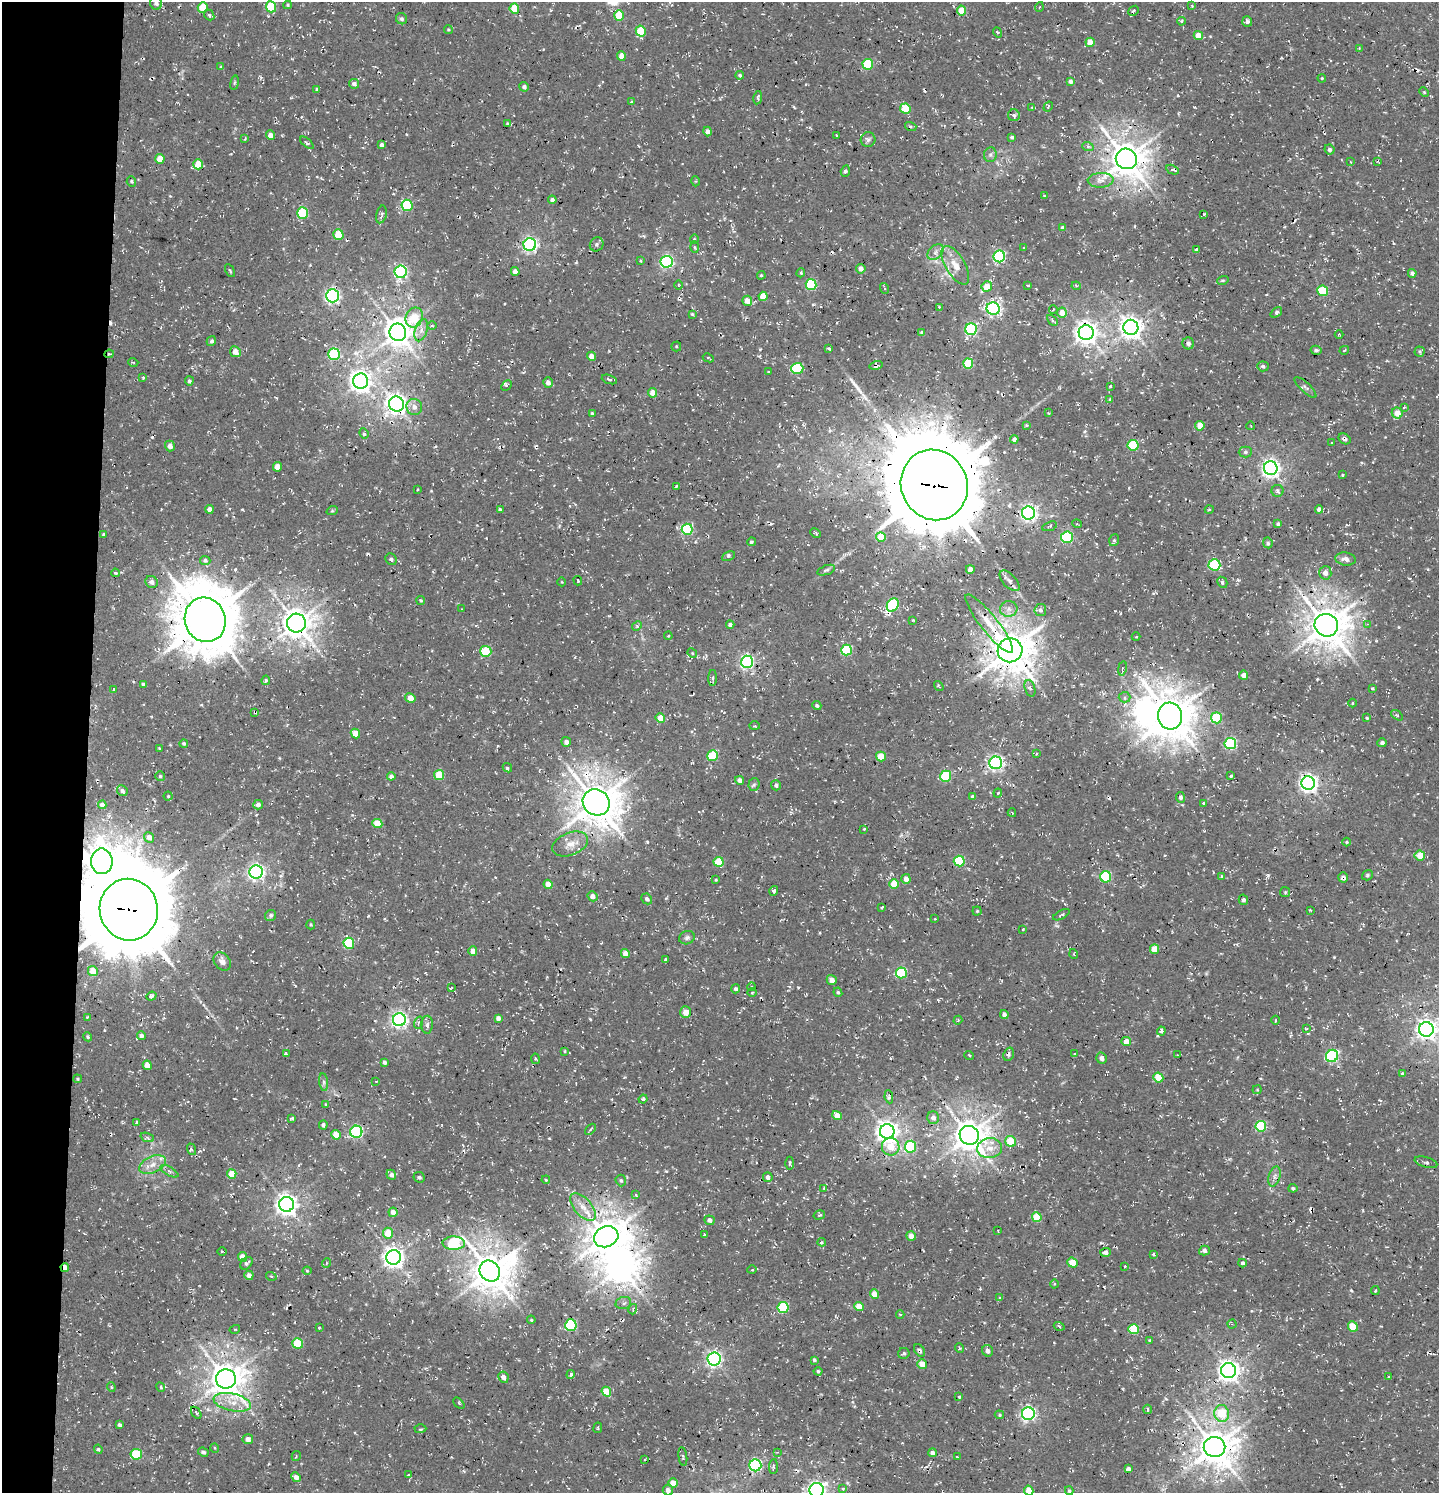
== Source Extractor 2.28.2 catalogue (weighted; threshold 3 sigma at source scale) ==
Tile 4 of 3 x 3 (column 1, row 2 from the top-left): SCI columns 301-1737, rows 1622-3112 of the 4854 x 4739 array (HDU 1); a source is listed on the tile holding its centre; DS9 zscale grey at full resolution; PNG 1441 x 1495 px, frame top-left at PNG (2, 2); each listed source drawn as its Kron ellipse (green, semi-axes under 4 px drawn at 4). Shown black and unused: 6% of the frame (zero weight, under 3 of 4 exposures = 8% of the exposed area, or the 3 px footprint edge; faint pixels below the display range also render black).
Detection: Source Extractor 2.28.2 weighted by HDU 2 'WHT'; one run over the whole footprint, this tile lists its part. Background 0.00314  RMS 0.0023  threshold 0.0103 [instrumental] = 3 sigma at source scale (4.5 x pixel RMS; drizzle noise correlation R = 1.50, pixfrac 1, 0.0396/0.0396 arcsec/px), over >= 5 px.
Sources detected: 504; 1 too faint to see at this stretch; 3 inside a brighter object's white glare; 14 cosmic-ray / hot-pixel residue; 5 long thin detections or spike segments (spike, bleed or trail) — neither listed nor drawn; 2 inside a brighter listed object's ellipse — not listed separately; the other 479 listed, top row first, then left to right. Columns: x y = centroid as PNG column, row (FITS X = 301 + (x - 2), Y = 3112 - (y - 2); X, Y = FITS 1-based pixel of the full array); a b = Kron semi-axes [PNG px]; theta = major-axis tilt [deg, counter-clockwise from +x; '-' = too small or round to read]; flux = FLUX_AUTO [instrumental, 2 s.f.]
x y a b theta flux
156 3 6 6 - 0.82
288 5 4 4 - 0.28
1192 6 3 3 - 0.32
271 7 5 5 - 11
1039 7 5 3 - 0.2
203 8 5 5 - 6.4
514 9 5 4 - 6.7
961 11 5 4 - 4.4
1134 11 5 4 - 0.5
209 15 6 4 -49 0.61
619 16 5 5 - 6.6
402 19 6 5 - 0.55
1181 21 4 3 - 0.36
1247 21 5 5 - 0.74
448 30 4 4 - 0.26
641 31 5 5 - 8
998 32 5 3 - 0.31
1198 35 4 4 - 3.5
1090 42 4 4 - 2.8
1359 48 4 3 - 0.3
621 56 5 4 - 1.9
868 64 5 5 - 12
221 67 4 4 - 0.29
740 75 4 4 - 0.42
1322 78 4 4 - 0.26
1070 81 4 4 - 0.73
235 83 7 4 81 0.34
354 84 5 5 - 0.88
524 87 5 4 - 0.79
317 89 4 4 - 0.44
1424 92 5 4 - 0.27
758 98 7 2 80 0.39
631 102 4 3 - 0.29
1048 106 5 2 - 0.17
1032 107 3 3 - 0.3
905 109 5 5 - 6.3
1014 115 6 6 - 0.5
508 124 4 3 - 0.5
911 126 6 4 -19 0.28
707 131 5 4 - 1.1
270 135 5 4 - 1.3
836 135 3 2 - 0.15
1012 137 4 3 - 0.48
245 139 4 2 - 0.19
868 139 7 7 - 0.71
307 143 8 2 -41 0.3
382 145 4 4 - 0.69
1088 147 6 4 -21 0.45
1330 149 5 5 - 0.62
990 155 7 6 - 0.64
160 159 5 4 - 3.9
1126 159 10 10 - 530
1378 161 4 3 - 0.26
1350 162 3 2 - 0.19
198 164 5 5 - 4.7
1173 170 6 3 -28 0.43
845 171 6 4 71 0.54
1101 180 13 7 3 1.6
696 181 5 3 - 0.23
131 182 5 4 - 0.36
1044 196 4 3 - 0.21
552 200 4 4 - 0.83
407 205 6 5 - 17
302 213 5 5 - 13
381 214 9 5 75 0.72
1204 214 3 3 - 0.23
1063 228 4 4 - 0.76
338 234 5 5 - 7
694 239 4 4 - 0.24
597 244 7 6 - 0.59
530 245 6 6 - 64
694 247 6 3 -86 0.25
1024 248 4 2 - 0.17
1196 249 4 2 - 0.34
936 252 9 6 43 0.97
999 256 6 6 - 34
640 261 4 3 - 0.23
667 262 6 6 - 42
955 265 21 9 -59 3.2
861 269 5 4 - 1.3
230 271 7 3 -62 0.28
515 271 4 4 - 1.3
401 272 6 6 - 40
801 273 4 3 - 0.31
1412 273 4 4 - 0.81
761 275 4 3 - 0.26
1223 280 6 3 18 0.27
678 285 5 3 - 0.21
811 285 5 5 - 18
1028 285 3 2 - 0.16
1076 286 4 4 - 0.31
987 287 5 5 - 3.5
884 288 5 3 - 0.28
1323 291 5 5 - 9.2
332 296 6 6 - 67
763 296 4 4 - 3.7
747 301 5 5 - 2.2
939 307 4 4 - 0.27
993 309 6 6 - 53
1053 309 4 3 - 0.26
1276 312 6 4 40 0.54
1062 313 5 5 - 1.9
692 314 4 4 - 0.31
414 317 10 8 68 6.6
1052 320 6 4 -45 0.42
432 326 5 3 - 0.27
1131 327 7 7 - 180
971 329 6 5 - 26
421 330 11 6 72 1.3
398 332 9 8 - 340
922 332 4 3 - 0.33
1086 333 7 7 - 180
1339 334 4 3 - 0.18
211 341 5 4 - 0.55
1188 343 6 6 - 0.89
676 346 5 5 - 0.29
829 348 4 3 - 0.44
1316 350 5 4 - 0.66
1344 350 5 3 - 0.28
1419 351 5 5 - 0.39
235 352 5 5 - 1.8
109 354 5 3 - 0.29
334 354 6 6 - 20
591 356 4 4 - 1.5
708 358 5 3 - 0.26
133 362 5 3 - 0.2
968 364 5 5 - 10
876 365 7 4 14 0.48
1263 366 5 5 - 0.54
797 368 6 5 - 18
769 372 3 2 - 0.27
143 378 3 2 - 0.25
609 379 8 3 -20 0.41
189 381 4 4 - 0.5
361 381 7 7 - 170
548 382 5 5 - 1
506 385 6 3 46 0.39
1110 386 3 3 - 0.22
1305 387 14 5 -43 0.81
653 393 5 4 - 2.6
1109 399 4 3 - 0.31
396 404 8 7 - 150
414 407 8 7 - 1.5
1404 408 4 2 - 0.22
592 413 4 3 - 0.32
1048 413 3 2 - 0.2
1397 413 5 5 - 2.7
1026 425 3 3 - 0.31
1200 426 5 4 - 2.9
1251 426 4 2 - 0.16
364 433 5 4 - 0.4
1014 439 4 4 - 0.63
1344 439 6 5 - 0.74
1332 442 3 2 - 0.15
1133 445 5 5 - 13
170 446 5 5 - 1.4
1245 452 7 5 0 0.54
277 467 5 4 - 2.6
1271 468 7 7 - 110
1342 475 4 3 - 0.37
934 485 36 33 -65 3700
676 486 3 2 - 0.28
418 489 4 3 - 0.22
1277 491 6 6 - 0.56
209 509 4 4 - 1.2
1319 509 4 4 - 1.5
500 510 4 3 - 0.61
1209 510 4 3 - 0.21
332 511 6 3 18 0.26
1028 513 6 6 - 75
1077 524 5 3 - 0.2
1278 524 3 3 - 0.45
1050 526 8 4 20 0.42
687 529 5 5 - 20
816 533 6 3 -26 0.28
103 534 3 3 - 0.29
881 537 5 4 - 5.3
1067 537 6 5 - 26
1114 540 6 4 70 0.4
751 542 4 3 - 0.39
1268 543 5 4 - 0.49
729 556 7 4 27 0.49
391 559 6 5 - 0.6
1346 559 10 6 -10 1.3
205 560 5 4 - 0.56
1214 565 6 5 - 18
970 569 4 4 - 1.6
826 570 9 4 19 0.48
115 573 4 3 - 0.31
1325 573 6 6 - 1.4
578 581 5 3 - 0.23
1009 581 13 6 -47 1.1
152 582 6 5 - 0.88
562 582 4 3 - 0.17
1222 582 6 4 -60 0.58
421 600 4 4 - 0.3
893 605 7 5 56 19
462 609 3 2 - 0.13
1009 609 9 8 - 1.2
1040 610 6 6 - 0.67
205 620 22 20 -70 1300
913 620 3 2 - 0.2
296 623 9 9 - 370
989 624 36 8 -52 4.7
1368 624 4 4 - 0.25
730 625 4 4 - 0.65
1326 625 12 11 - 600
637 626 5 4 - 0.36
668 636 4 3 - 0.23
1136 637 4 3 - 0.21
846 650 5 5 - 16
1010 650 12 12 - 700
486 651 5 5 - 9.7
692 653 5 4 - 0.26
747 662 6 6 - 51
1122 668 7 3 80 0.33
1244 675 4 4 - 1.6
713 678 8 4 89 0.48
266 680 5 4 - 0.47
143 684 4 3 - 0.43
939 686 5 3 - 0.25
1030 688 8 5 -72 0.64
113 689 3 2 - 0.29
1372 689 4 3 - 0.25
1125 697 6 5 - 0.55
410 698 5 4 - 2.8
1353 703 4 3 - 0.24
817 706 4 4 - 0.5
255 712 4 3 - 0.31
1397 715 6 3 -36 0.28
1170 716 13 12 - 670
660 718 5 4 - 2.9
1216 718 5 5 - 11
1367 718 4 4 - 0.28
755 726 5 3 - 0.28
355 733 5 4 - 3
566 742 5 4 - 0.93
184 743 4 4 - 0.42
1382 743 5 4 - 0.66
1230 744 6 5 - 26
159 748 2 2 - 0.22
1036 754 4 2 - 0.23
713 756 5 5 - 8.7
881 757 5 4 - 4.8
996 763 6 6 - 59
507 768 5 3 - 0.33
439 775 5 5 - 6.9
160 776 5 5 - 0.38
391 776 4 4 - 0.91
946 776 6 5 - 13
1231 776 3 3 - 0.27
740 780 4 4 - 1.2
1308 783 7 6 - 110
754 785 6 5 - 0.45
776 785 5 5 - 0.66
122 791 5 5 - 0.71
998 793 4 4 - 0.32
168 796 4 4 - 0.26
973 797 4 3 - 0.57
1181 797 5 4 - 0.74
596 802 14 12 -37 660
1204 803 3 3 - 0.43
102 805 4 4 - 0.95
258 805 5 4 - 0.96
1012 813 4 2 - 0.19
377 824 5 4 - 4.9
864 829 4 3 - 0.23
149 837 6 4 -50 1.3
1347 842 4 3 - 0.21
570 844 19 11 22 2.9
1420 855 5 5 - 3.9
102 861 13 11 -89 320
959 861 5 5 - 14
718 862 5 5 - 6.6
256 872 6 6 - 80
1367 875 6 5 - 0.4
1221 876 4 3 - 0.23
1106 877 5 5 - 17
1343 877 5 5 - 0.85
906 879 5 4 - 1.5
716 880 4 3 - 0.23
548 884 5 4 - 2.4
894 884 5 4 - 4
774 891 5 4 - 0.44
1285 892 5 5 - 0.3
592 896 5 4 - 1.5
647 899 6 5 - 0.65
1243 900 5 4 - 0.66
882 907 3 2 - 0.21
129 910 31 29 -77 3400
1310 910 3 2 - 0.2
977 911 4 4 - 0.27
271 915 6 5 - 0.61
1061 915 9 4 28 0.48
935 919 3 2 - 0.18
311 925 5 4 - 0.28
1023 929 3 3 - 0.17
687 938 8 6 20 0.67
349 943 5 5 - 14
1155 949 5 4 - 3.1
473 951 4 4 - 1.8
625 953 4 4 - 1.6
1074 954 5 3 - 0.19
665 959 3 3 - 0.29
222 961 10 7 -53 1.3
93 971 5 5 - 3
901 973 5 5 - 15
832 980 5 4 - 1.3
751 987 4 3 - 0.24
451 988 3 2 - 0.18
736 989 4 4 - 0.55
838 992 5 4 - 0.31
752 993 4 3 - 0.21
151 996 5 4 - 0.47
686 1012 6 5 - 2.3
1004 1014 4 4 - 0.83
87 1017 3 2 - 0.23
498 1018 4 4 - 1.2
399 1020 6 6 - 75
958 1020 4 3 - 0.24
1275 1020 4 3 - 0.22
418 1023 6 3 72 0.4
427 1025 9 6 88 0.74
1306 1029 4 2 - 0.18
1426 1029 7 7 - 130
1161 1031 4 3 - 0.56
141 1036 4 4 - 0.82
88 1037 5 4 - 0.34
1126 1042 5 4 - 2.2
564 1051 3 2 - 0.21
286 1054 3 2 - 0.31
1009 1054 7 5 70 0.58
1075 1054 4 3 - 0.41
969 1055 5 3 - 0.26
1177 1055 2 2 - 0.15
1332 1056 6 6 - 33
1101 1058 5 5 - 0.95
535 1059 5 3 - 0.24
384 1062 4 4 - 0.63
147 1065 5 4 - 2.3
1403 1074 4 3 - 0.39
1158 1078 5 4 - 4.4
77 1079 4 4 - 0.25
376 1081 3 2 - 0.19
324 1082 9 4 -82 0.62
1257 1090 4 4 - 0.25
889 1097 6 4 -81 0.33
643 1099 4 4 - 0.38
325 1104 4 2 - 0.16
837 1116 5 4 - 2.5
292 1118 4 3 - 0.32
933 1118 6 6 - 1.2
137 1123 4 3 - 0.34
323 1125 4 4 - 0.69
1261 1126 5 5 - 16
590 1129 6 2 46 0.28
887 1131 7 7 - 180
356 1132 6 6 - 37
336 1135 5 4 - 3.5
969 1135 10 9 - 430
147 1137 7 4 -21 0.4
1011 1141 6 5 - 5.8
891 1147 9 8 - 4.9
910 1147 6 5 - 14
990 1148 12 10 8 2.6
191 1149 6 3 -72 0.33
1426 1162 11 5 -15 0.71
789 1163 6 2 89 0.31
153 1165 14 8 24 2.1
169 1171 10 3 -29 0.54
232 1174 5 4 - 4.5
391 1175 5 4 - 0.74
1274 1176 10 5 73 0.92
419 1177 6 5 - 0.51
768 1177 5 5 - 0.99
546 1180 4 3 - 0.21
621 1180 6 5 - 0.4
824 1188 4 3 - 0.28
1293 1188 4 4 - 0.48
636 1195 4 3 - 0.19
286 1204 7 7 - 170
583 1207 17 8 -50 2.5
393 1212 5 4 - 1.4
819 1215 6 4 15 0.44
1037 1217 5 4 - 6
709 1220 5 4 - 0.94
998 1230 2 2 - 0.17
388 1233 5 5 - 4.5
704 1235 4 3 - 0.2
911 1236 5 4 - 2
606 1237 12 10 23 560
822 1242 4 4 - 0.36
454 1243 11 6 -1 21
222 1251 4 3 - 0.23
1204 1251 5 5 - 0.97
1105 1252 5 4 - 1.1
1154 1254 3 3 - 0.33
242 1257 5 4 - 2.2
394 1257 7 7 - 150
246 1263 7 5 46 0.63
326 1263 5 3 - 0.27
1072 1263 5 4 - 3.7
1242 1263 4 3 - 0.66
1125 1266 3 3 - 0.26
65 1267 4 3 - 2
752 1270 5 3 - 0.23
307 1271 4 4 - 0.23
490 1271 11 9 -47 570
249 1275 4 4 - 1.4
271 1276 5 3 - 0.21
1054 1284 4 3 - 0.22
1375 1291 4 3 - 0.27
874 1294 4 4 - 2.8
1000 1298 4 2 - 0.22
623 1303 8 6 16 0.74
783 1307 5 5 - 13
859 1307 5 4 - 4.4
633 1309 5 3 - 0.27
900 1314 4 3 - 0.22
531 1320 4 3 - 0.26
1232 1324 4 4 - 0.3
571 1325 6 5 - 22
1059 1326 5 3 - 0.24
1353 1326 5 4 - 4.7
319 1328 3 2 - 0.24
235 1329 5 3 - 0.22
1134 1329 5 5 - 10
1149 1340 3 2 - 0.19
298 1343 5 5 - 9
959 1348 5 3 - 0.22
920 1350 7 4 -55 0.59
987 1351 6 5 - 1
904 1353 5 5 - 0.47
714 1359 6 6 - 70
814 1360 3 3 - 0.38
922 1364 5 4 - 3.5
818 1371 4 4 - 0.38
1228 1371 7 7 - 170
571 1374 4 4 - 0.63
503 1377 6 5 - 1.3
1388 1377 4 2 - 0.22
226 1379 10 9 - 450
111 1387 4 4 - 0.24
161 1387 5 3 - 0.24
606 1392 5 4 - 4.8
959 1397 3 3 - 0.25
232 1402 19 8 -12 3.3
459 1403 6 2 -45 0.22
1148 1409 5 2 - 0.32
196 1413 6 2 -55 0.33
1222 1413 8 7 - 6.5
1028 1414 6 6 - 57
999 1415 4 4 - 0.3
119 1425 4 3 - 0.55
598 1428 5 2 - 0.21
420 1429 6 3 1 0.33
248 1439 5 5 - 1.2
1214 1447 11 10 - 540
215 1448 5 3 - 0.19
98 1449 4 4 - 0.34
203 1452 5 4 - 0.54
777 1452 4 2 - 0.19
932 1453 4 4 - 0.94
136 1454 5 5 - 8.9
296 1456 5 3 - 0.21
683 1456 9 4 -83 0.39
957 1457 3 2 - 0.23
645 1460 3 2 - 0.28
755 1465 6 6 - 35
773 1467 7 3 87 0.35
1128 1469 4 4 - 1.1
408 1475 3 2 - 0.21
296 1477 5 4 - 0.99
673 1483 5 4 - 3
843 1489 4 3 - 0.34
668 1490 5 5 - 1
817 1490 7 7 - 95
1029 1490 5 4 - 3.8
1069 1491 4 4 - 0.41
Overlapping masked pixels (flux is a lower limit): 20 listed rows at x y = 1126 159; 1086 333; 109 354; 876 365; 1344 439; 934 485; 893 605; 205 620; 296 623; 1326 625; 1010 650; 255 712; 596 802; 102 861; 1343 877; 129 910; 606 1237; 65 1267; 920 1350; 1214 1447
Isophote crosses this tile's border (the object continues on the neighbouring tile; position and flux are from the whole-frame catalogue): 4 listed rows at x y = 156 3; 1426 1029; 817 1490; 1029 1490
Unlisted compact peaks at least as high as the median listed source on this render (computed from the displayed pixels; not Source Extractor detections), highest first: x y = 1268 875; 647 842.